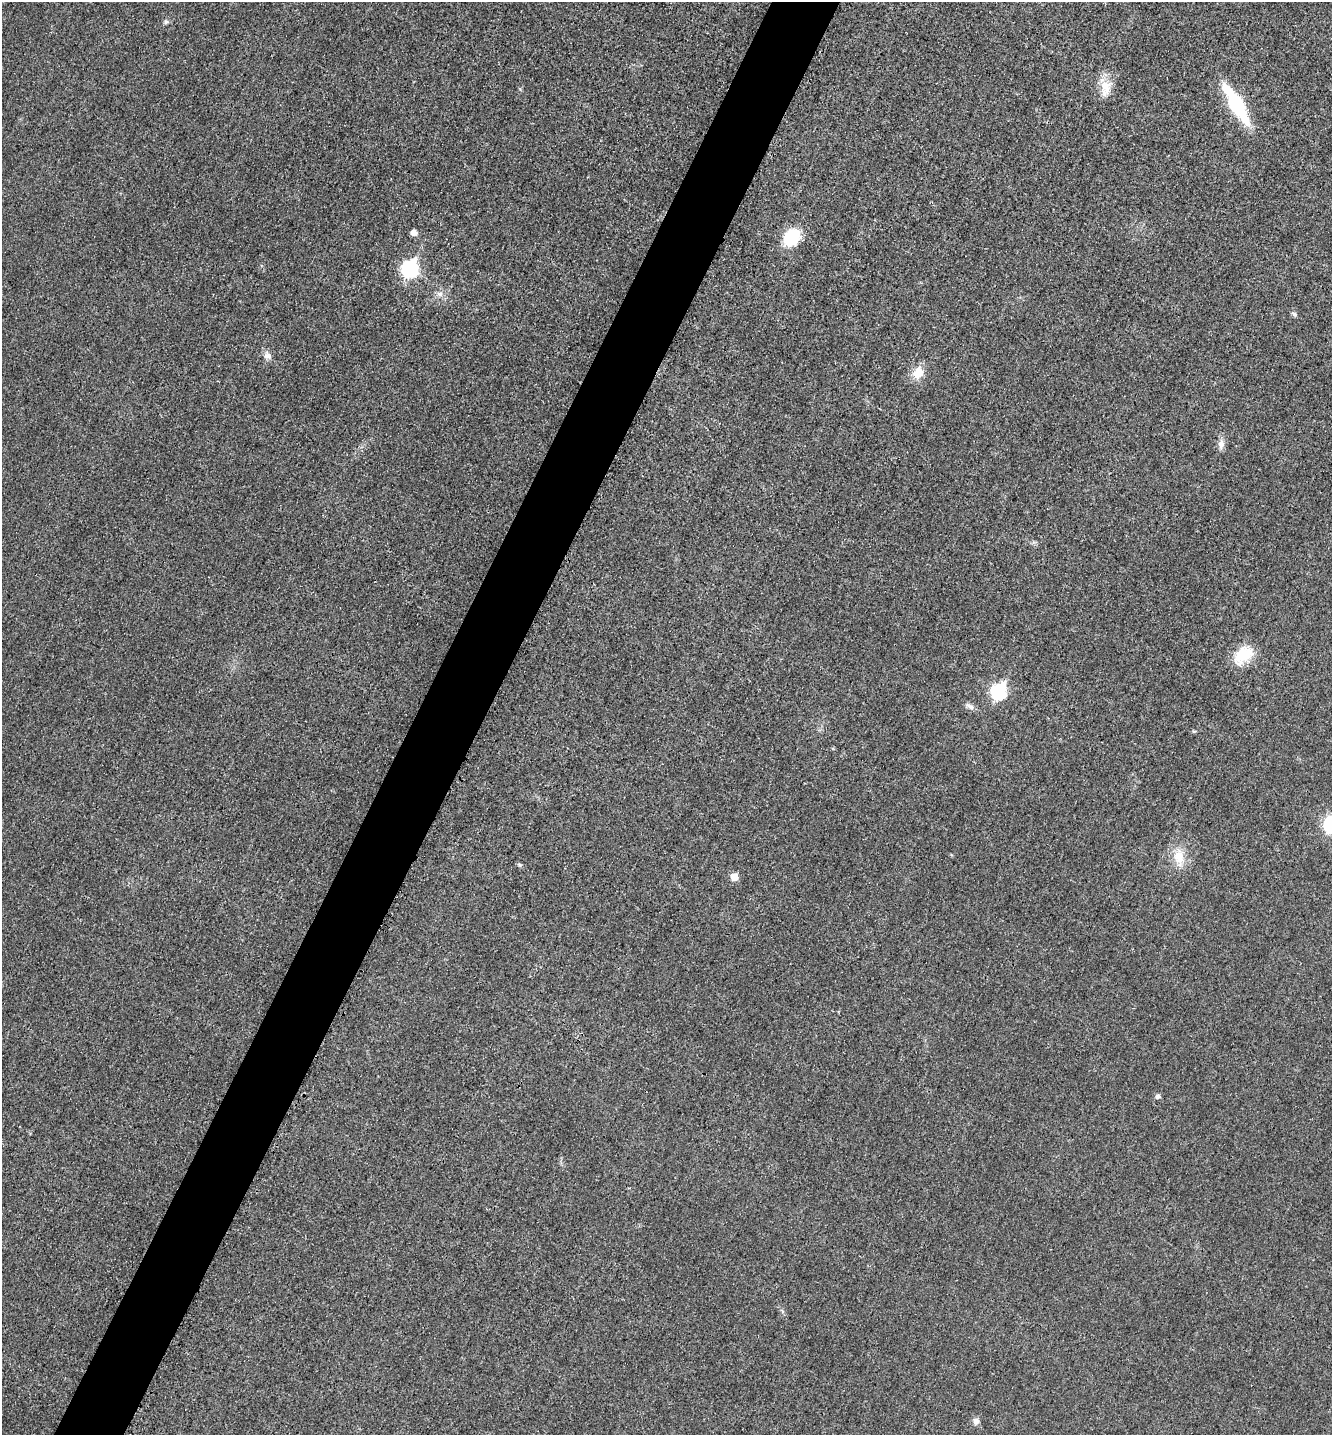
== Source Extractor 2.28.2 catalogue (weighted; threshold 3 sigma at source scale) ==
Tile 7 of 4 x 4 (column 3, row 2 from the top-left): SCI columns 2812-4141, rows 2882-4314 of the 5770 x 5759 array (HDU 1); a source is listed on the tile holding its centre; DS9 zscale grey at full resolution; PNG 1334 x 1437 px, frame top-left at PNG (2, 2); no overlay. Shown black and unused: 5% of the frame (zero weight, under 3 of 4 exposures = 1% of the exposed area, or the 3 px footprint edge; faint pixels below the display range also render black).
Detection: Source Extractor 2.28.2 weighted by HDU 2 'WHT'; one run over the whole footprint, this tile lists its part. Background 0.0197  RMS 0.0057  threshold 0.0257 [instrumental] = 3 sigma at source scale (4.5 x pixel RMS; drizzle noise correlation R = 1.50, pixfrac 1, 0.05/0.05 arcsec/px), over >= 5 px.
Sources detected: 21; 1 inside a brighter object's white glare — not listed; the other 20 listed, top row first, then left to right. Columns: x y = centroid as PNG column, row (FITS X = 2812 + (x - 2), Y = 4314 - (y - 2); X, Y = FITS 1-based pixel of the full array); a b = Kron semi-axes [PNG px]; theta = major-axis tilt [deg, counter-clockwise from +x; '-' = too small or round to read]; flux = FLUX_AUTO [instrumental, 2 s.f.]
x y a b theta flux
166 22 8 5 28 1.3
1105 87 24 14 -83 10
1237 105 30 11 -60 52
414 232 5 5 - 4.7
792 237 17 13 45 26
409 269 8 7 - 120
440 294 9 6 -15 2.4
1294 314 6 5 - 1.6
267 356 10 9 - 3.1
918 373 18 13 69 8.2
1221 444 13 8 79 3.5
1243 655 24 16 43 18
999 692 8 7 - 99
970 706 14 6 -31 2.4
1194 731 6 4 17 0.66
1179 857 24 15 -79 12
519 865 7 4 -20 0.97
734 877 6 5 - 10
1158 1096 6 5 - 1.9
976 1421 8 8 - 2.8